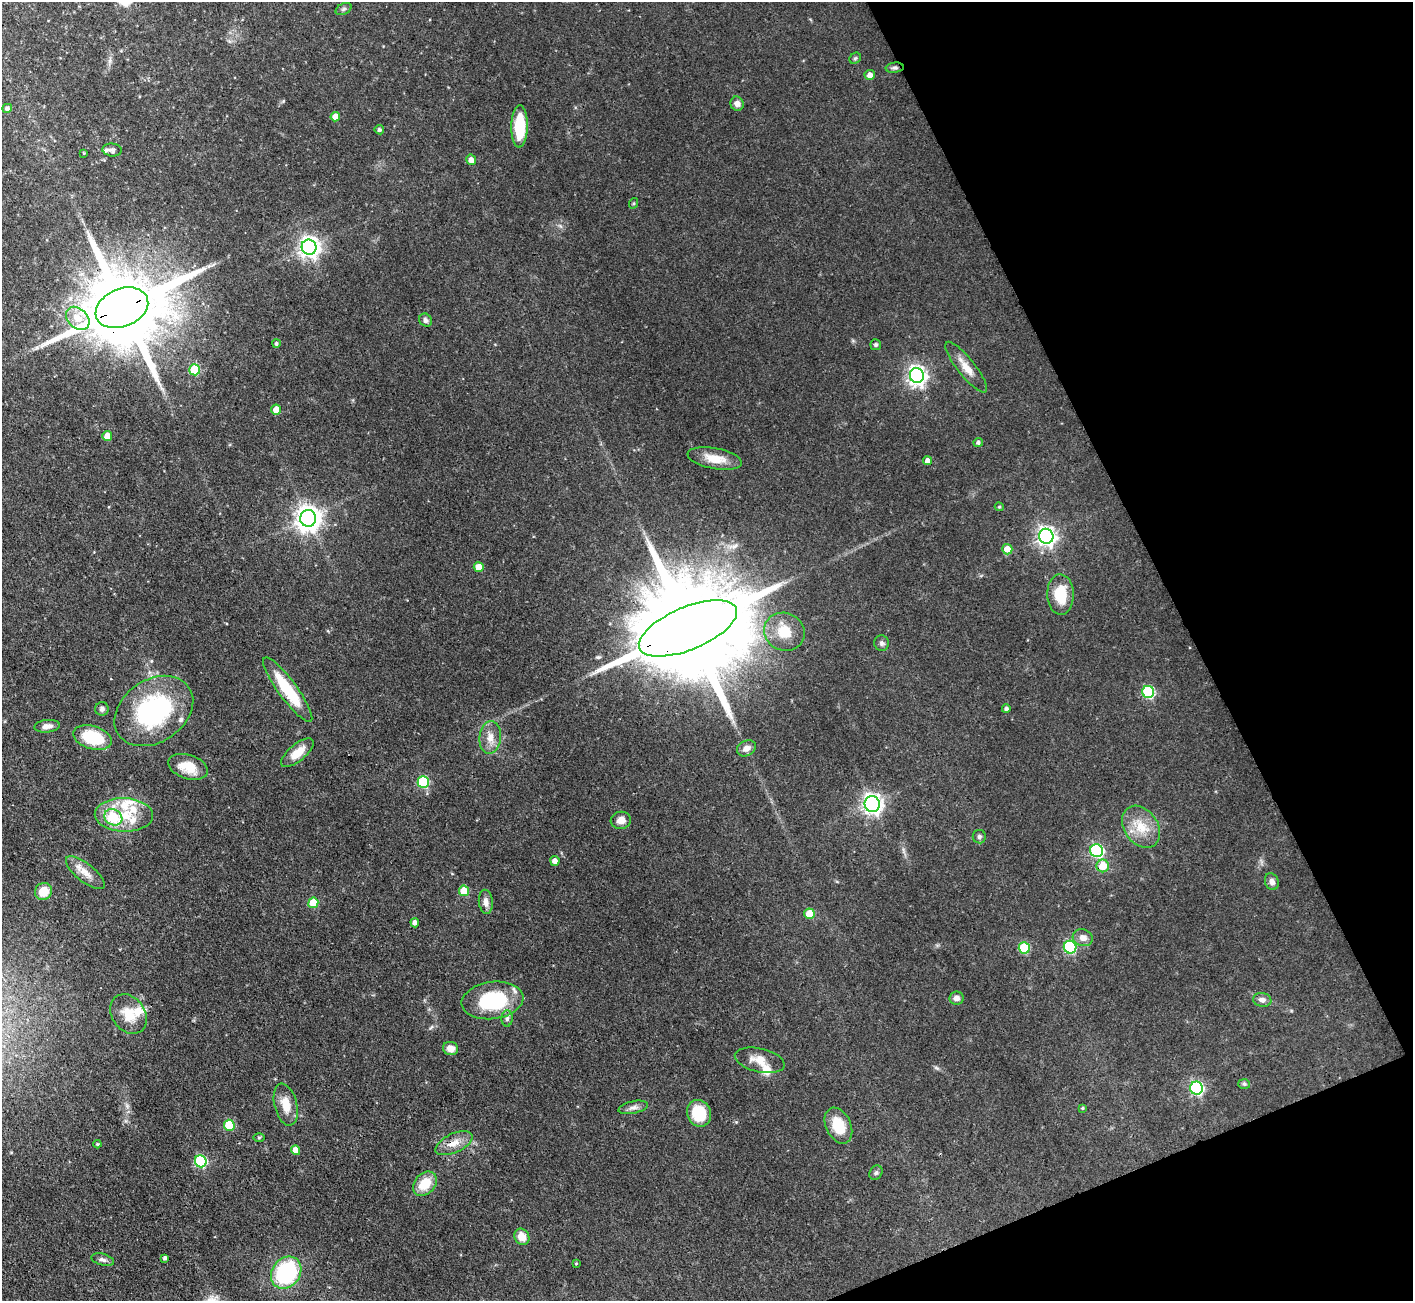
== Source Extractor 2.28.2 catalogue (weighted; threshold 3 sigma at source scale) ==
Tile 12 of 4 x 4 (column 4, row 3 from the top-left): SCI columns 4236-5646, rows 1586-2884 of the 5648 x 5635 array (HDU 1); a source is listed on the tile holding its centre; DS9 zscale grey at full resolution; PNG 1415 x 1303 px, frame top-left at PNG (2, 2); each listed source drawn as its Kron ellipse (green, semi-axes under 4 px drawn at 4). Shown black and unused: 20% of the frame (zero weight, under 3 of 4 exposures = <1% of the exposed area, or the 3 px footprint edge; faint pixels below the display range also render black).
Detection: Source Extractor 2.28.2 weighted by HDU 2 'WHT'; one run over the whole footprint, this tile lists its part. Background 0.0581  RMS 0.0044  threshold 0.0199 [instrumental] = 3 sigma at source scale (4.5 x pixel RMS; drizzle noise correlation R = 1.50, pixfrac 1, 0.05/0.05 arcsec/px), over >= 5 px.
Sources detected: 102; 7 inside a brighter listed object's ellipse — not listed separately; the other 95 listed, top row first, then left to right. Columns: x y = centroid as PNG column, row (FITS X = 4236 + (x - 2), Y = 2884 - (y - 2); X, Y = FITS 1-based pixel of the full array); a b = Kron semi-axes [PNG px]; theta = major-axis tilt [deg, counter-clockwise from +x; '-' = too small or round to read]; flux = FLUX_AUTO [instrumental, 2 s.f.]
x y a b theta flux
344 9 8 5 27 0.97
855 58 6 5 - 0.69
895 68 9 5 6 1.1
870 75 5 5 - 2.6
737 104 7 6 - 2.1
7 108 5 4 - 1.3
335 117 5 4 - 4.5
520 126 21 8 89 17
379 130 4 4 - 1
112 150 10 6 -5 1.2
84 153 3 3 - 0.37
471 160 5 5 - 2.9
634 203 5 3 - 0.49
309 247 7 7 - 250
122 308 27 19 22 7000
78 318 13 10 -44 6
426 320 7 6 - 1.4
276 344 4 4 - 0.87
876 345 5 5 - 0.86
966 367 31 9 -52 5.8
195 370 5 5 - 21
917 375 7 7 - 200
276 409 5 5 - 5
107 436 5 5 - 4
978 443 5 4 - 0.98
715 459 27 10 -10 7.7
927 461 4 4 - 1.9
999 507 4 4 - 0.49
308 518 8 8 - 410
1046 536 7 7 - 200
1007 549 5 5 - 4.5
479 567 5 5 - 6
1060 594 20 13 -88 12
688 628 52 21 23 17000
784 632 21 18 -26 9.2
882 643 8 7 - 1.3
288 690 39 9 -54 21
1148 692 6 6 - 41
102 709 7 6 - 1.4
1006 709 4 4 - 1.1
154 711 42 31 34 61
47 726 13 6 6 2.5
490 737 16 10 85 4.7
92 738 19 11 -17 19
746 748 10 7 27 2.6
297 753 20 8 40 6.2
188 767 20 12 -17 8.9
423 782 6 5 - 34
872 804 8 7 - 210
124 815 29 17 -2 15
113 817 9 8 - 16
621 820 10 8 7 3.3
1141 827 23 16 -54 11
979 837 7 6 - 1.1
1097 851 6 6 - 65
555 861 5 4 - 2.5
1103 866 6 6 - 8.8
85 873 24 9 -38 5.2
1272 882 8 6 -68 2
44 891 9 8 - 7.2
464 891 5 5 - 11
486 902 12 7 -84 2.6
313 903 5 5 - 10
810 914 5 5 - 11
415 923 4 4 - 1.7
1083 938 10 8 -16 2.9
1070 947 6 6 - 31
1024 948 5 5 - 21
956 998 7 6 - 2.1
492 1000 31 18 8 30
1262 1000 9 7 -11 2.2
128 1014 21 16 -55 9.5
507 1018 8 5 89 1.4
451 1048 7 6 - 3.6
760 1060 25 12 -13 6.1
1244 1084 6 5 - 0.72
1196 1088 6 6 - 69
286 1105 21 11 -76 6.7
633 1107 15 6 11 2
1083 1108 4 4 - 0.49
699 1113 13 11 -68 15
229 1125 5 5 - 17
838 1126 19 12 -65 12
259 1137 6 4 2 0.49
454 1143 20 9 25 5.2
97 1144 4 4 - 0.48
296 1150 5 4 - 4.2
201 1161 6 5 - 39
876 1173 7 6 - 1
425 1184 13 10 47 10
522 1237 8 7 - 5.3
165 1258 4 3 - 0.99
103 1260 11 5 -15 1.5
576 1263 4 3 - 0.42
286 1273 17 14 53 42
Overlapping masked pixels (flux is a lower limit): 4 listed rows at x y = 895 68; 122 308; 688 628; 454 1143